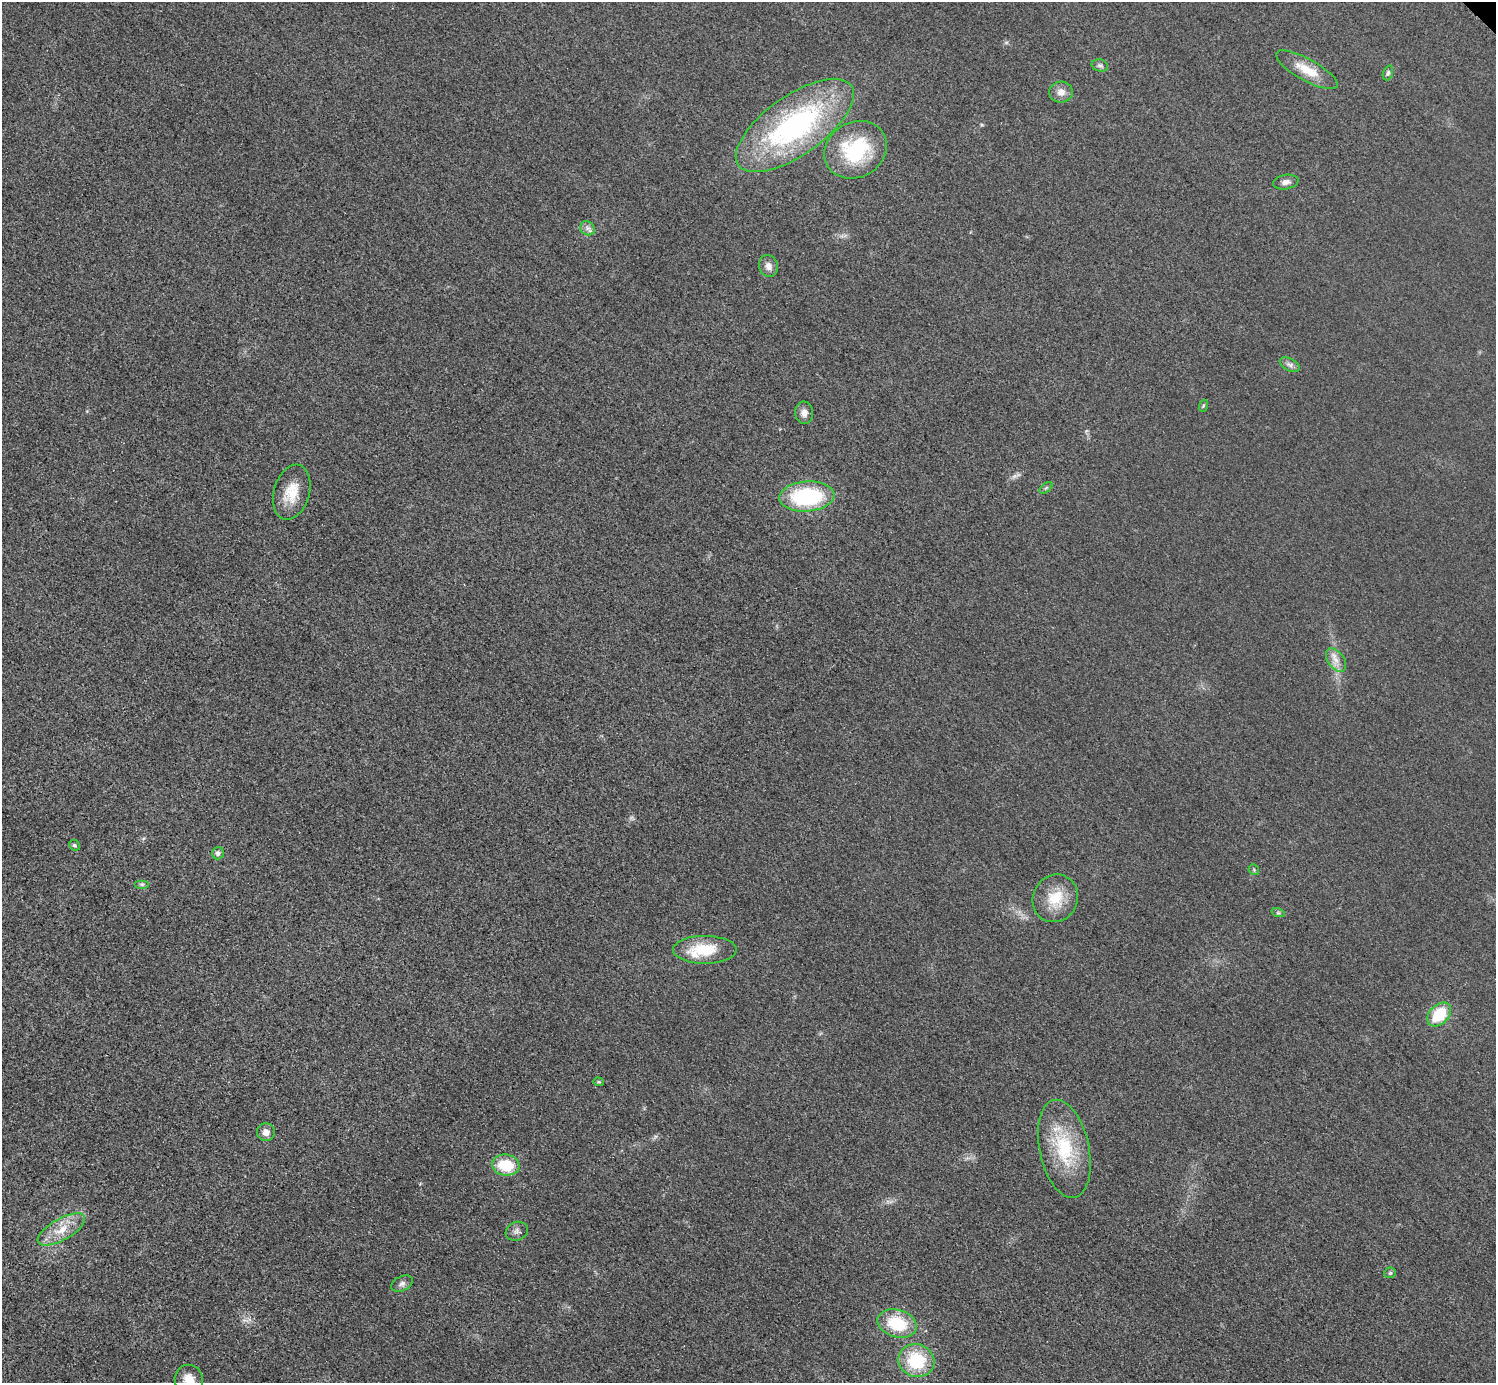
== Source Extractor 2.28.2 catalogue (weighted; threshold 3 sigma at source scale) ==
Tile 7 of 4 x 4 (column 3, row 2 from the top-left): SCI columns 3004-4497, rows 3074-4454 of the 6004 x 6004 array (HDU 1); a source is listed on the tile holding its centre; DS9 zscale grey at full resolution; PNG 1498 x 1385 px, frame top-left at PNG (2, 2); each listed source drawn as its Kron ellipse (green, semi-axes under 4 px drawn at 4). Shown black and unused: <1% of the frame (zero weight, under 3 of 5 exposures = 1% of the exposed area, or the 3 px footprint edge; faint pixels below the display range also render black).
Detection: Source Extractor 2.28.2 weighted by HDU 2 'WHT'; one run over the whole footprint, this tile lists its part. Background 0.0182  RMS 0.0054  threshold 0.0244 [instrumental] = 3 sigma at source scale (4.5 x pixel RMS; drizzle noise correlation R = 1.50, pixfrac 1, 0.05/0.05 arcsec/px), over >= 5 px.
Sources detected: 36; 1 inside a brighter listed object's ellipse — not listed separately; the other 35 listed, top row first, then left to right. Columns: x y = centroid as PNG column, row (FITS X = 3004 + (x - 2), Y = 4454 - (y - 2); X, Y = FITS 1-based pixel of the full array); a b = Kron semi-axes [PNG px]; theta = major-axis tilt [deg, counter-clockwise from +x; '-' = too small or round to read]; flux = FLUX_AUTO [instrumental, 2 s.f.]
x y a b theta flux
1100 65 8 6 -15 1.3
1307 70 35 11 -29 12
1388 73 8 5 69 1.1
1061 92 12 10 2 4.2
795 125 69 29 35 120
856 150 32 27 31 41
1286 182 13 7 10 2.6
588 228 8 6 -39 2.2
768 266 11 9 -75 3.4
1290 365 11 6 -29 2
1203 406 6 4 71 0.62
804 413 11 9 -87 3.4
1046 488 7 4 37 0.89
292 492 28 17 74 14
807 497 27 15 4 51
1336 660 13 8 -54 4.1
74 845 6 5 - 1
218 853 6 6 - 1.8
1254 870 6 4 -48 0.77
142 884 7 4 0 1.2
1055 898 24 22 61 16
1278 913 7 4 -18 0.85
705 950 32 14 0 20
1439 1015 14 9 46 19
598 1082 5 4 - 0.67
266 1132 9 9 - 3.7
1064 1149 50 25 -78 36
506 1165 14 10 -7 19
61 1230 26 10 30 10
517 1231 11 9 20 2.5
1390 1273 6 5 - 0.95
402 1284 11 7 25 2.1
897 1323 20 13 -16 24
916 1361 18 16 -21 28
189 1379 14 14 - 7.8
Isophote crosses this tile's border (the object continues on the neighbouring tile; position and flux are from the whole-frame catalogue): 1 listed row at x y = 189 1379